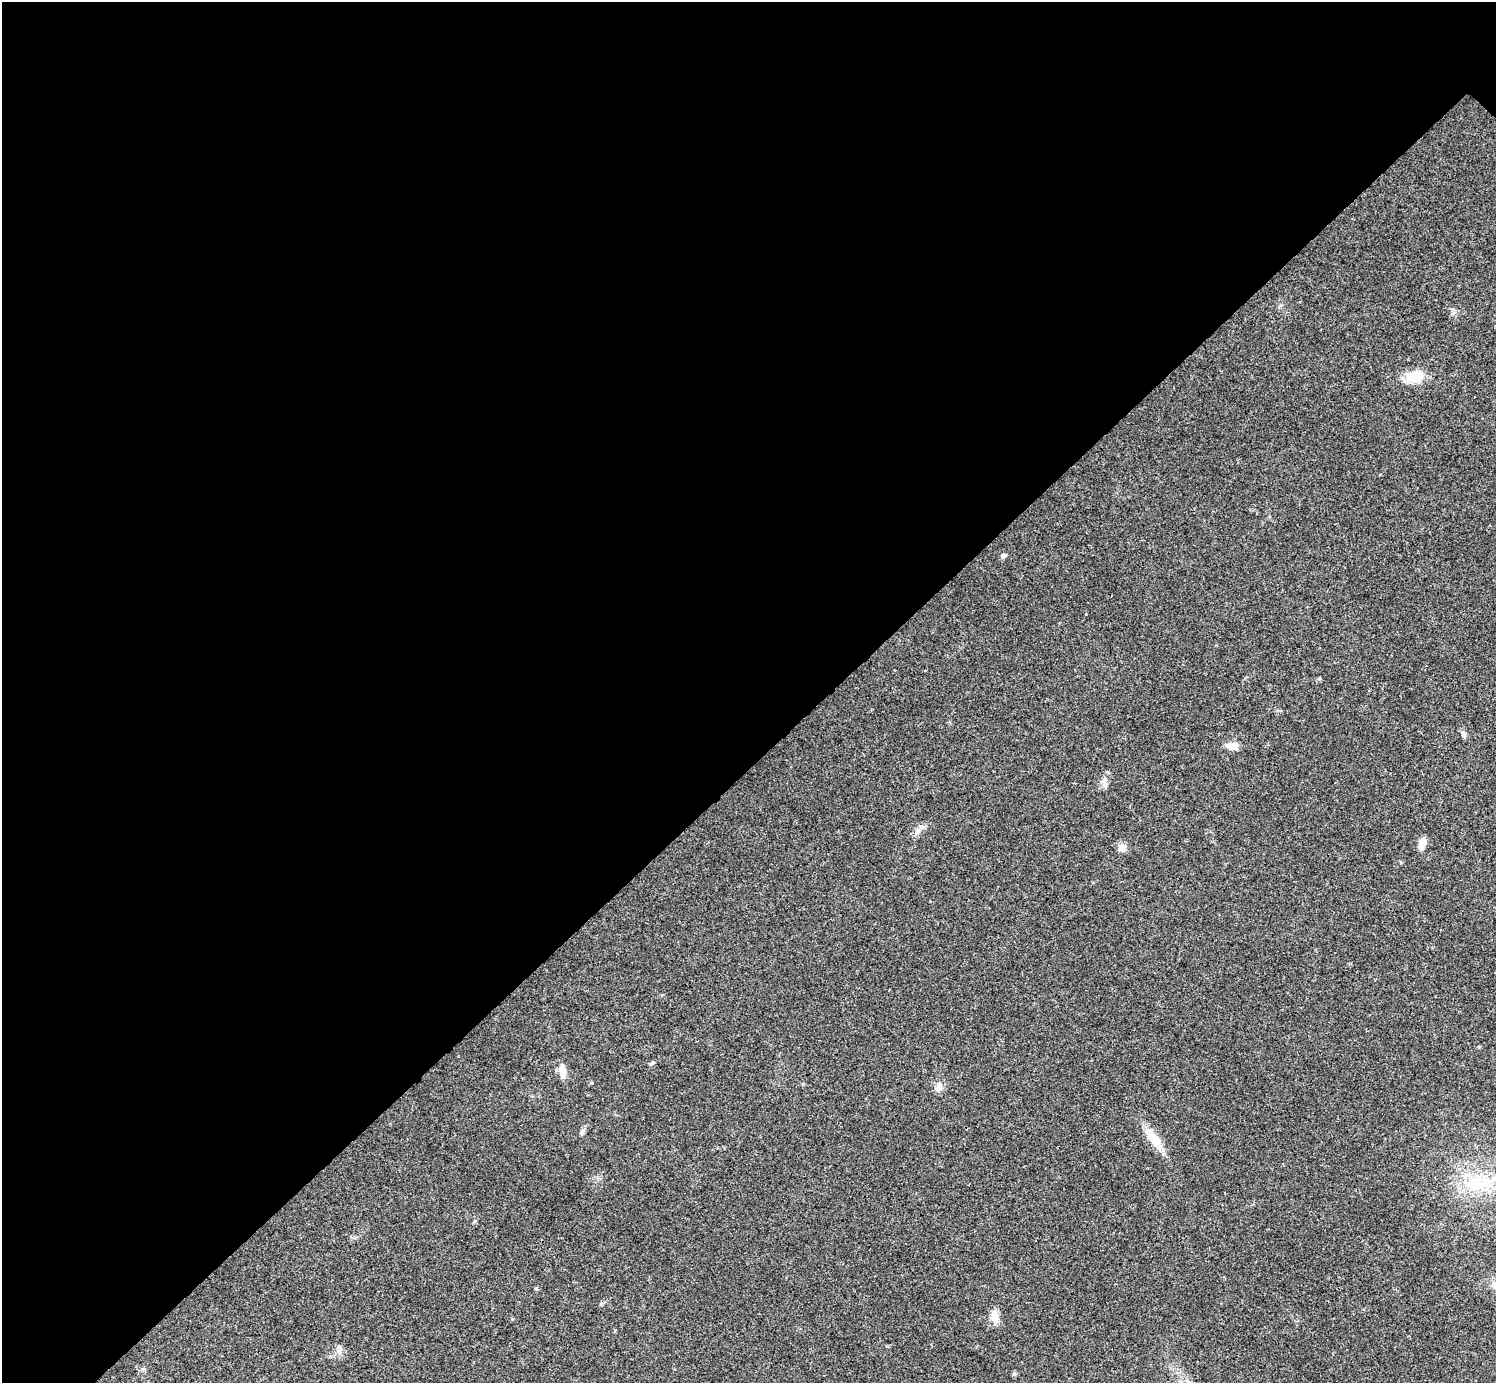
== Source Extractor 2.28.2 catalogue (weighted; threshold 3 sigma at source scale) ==
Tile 5 of 4 x 4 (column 1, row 2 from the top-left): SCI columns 6-1499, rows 3063-4443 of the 5983 x 5983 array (HDU 1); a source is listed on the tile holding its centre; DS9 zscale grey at full resolution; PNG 1498 x 1385 px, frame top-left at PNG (2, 2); no overlay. Shown black and unused: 55% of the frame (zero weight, under 3 of 4 exposures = <1% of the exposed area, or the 3 px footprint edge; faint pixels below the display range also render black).
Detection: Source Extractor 2.28.2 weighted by HDU 2 'WHT'; one run over the whole footprint, this tile lists its part. Background 0.0195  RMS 0.004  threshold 0.0179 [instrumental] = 3 sigma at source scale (4.5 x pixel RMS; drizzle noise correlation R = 1.50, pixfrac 1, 0.05/0.05 arcsec/px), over >= 5 px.
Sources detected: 16; all 16 listed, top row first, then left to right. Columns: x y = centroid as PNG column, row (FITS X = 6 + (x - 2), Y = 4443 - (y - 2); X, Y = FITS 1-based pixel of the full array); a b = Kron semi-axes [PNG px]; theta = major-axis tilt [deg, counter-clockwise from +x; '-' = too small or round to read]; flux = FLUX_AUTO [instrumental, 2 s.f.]
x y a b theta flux
1415 376 24 14 16 7.7
1003 555 8 5 15 0.83
1463 734 7 6 - 1.3
1232 746 13 9 6 3.3
921 827 9 4 71 1.1
1422 844 16 8 72 2.7
1122 848 9 9 - 2.5
652 1063 8 4 35 0.62
562 1069 16 9 -87 3.1
938 1087 12 9 55 2.2
582 1132 9 6 67 1.1
1154 1139 32 11 -52 7.4
1475 1184 29 23 -5 18
994 1317 15 9 -82 3.8
339 1351 7 6 - 1.3
1014 1374 6 5 - 0.64
Unlisted compact peaks at least as high as the median listed source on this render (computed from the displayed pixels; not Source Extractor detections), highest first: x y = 536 1288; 591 1083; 1104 781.